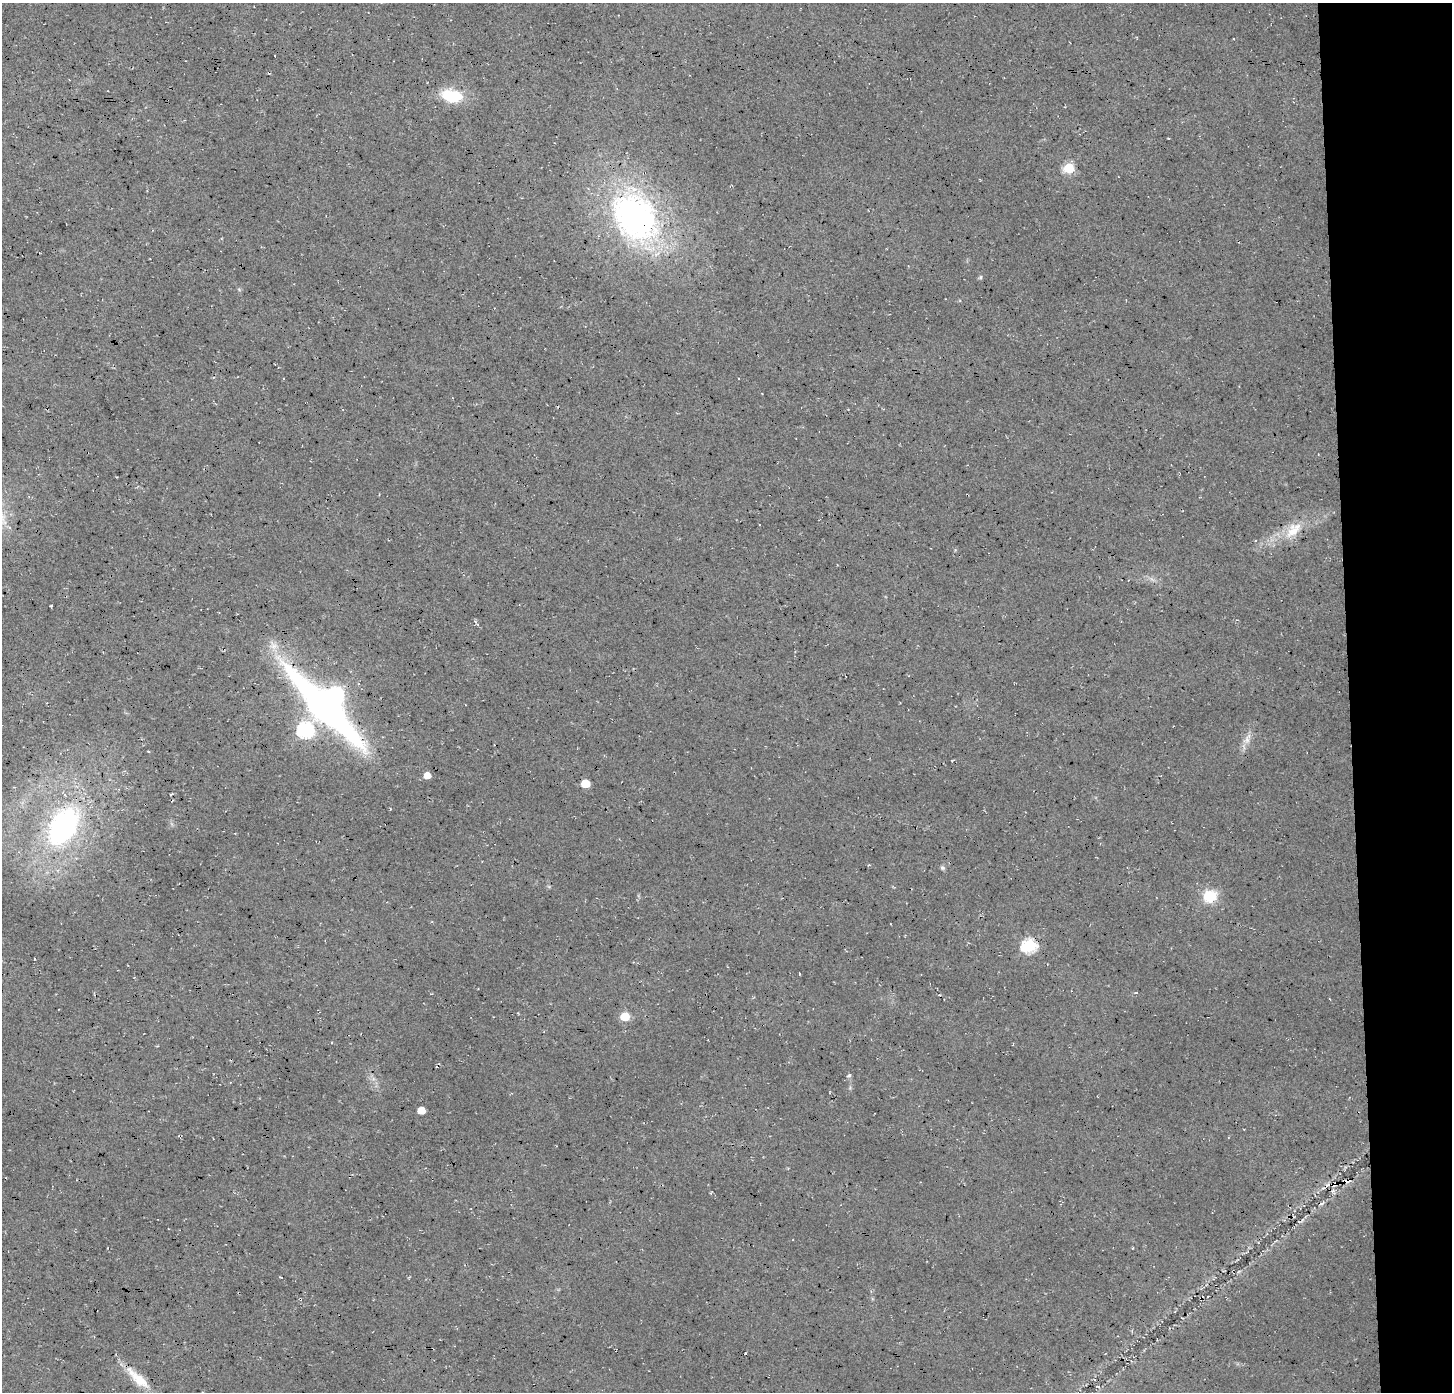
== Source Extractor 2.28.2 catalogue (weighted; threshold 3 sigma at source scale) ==
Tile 6 of 3 x 3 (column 3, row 2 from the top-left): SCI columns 2942-4391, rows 1390-2779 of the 4431 x 4174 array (HDU 1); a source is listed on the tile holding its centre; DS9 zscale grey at full resolution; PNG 1454 x 1394 px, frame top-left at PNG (2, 3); no overlay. Shown black and unused: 7% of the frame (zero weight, under 3 of 4 exposures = <1% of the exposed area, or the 3 px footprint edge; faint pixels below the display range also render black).
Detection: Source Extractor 2.28.2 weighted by HDU 2 'WHT'; one run over the whole footprint, this tile lists its part. Background 0.035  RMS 0.0063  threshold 0.0284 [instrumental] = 3 sigma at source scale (4.5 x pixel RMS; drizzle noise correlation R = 1.50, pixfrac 1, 0.0396/0.0396 arcsec/px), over >= 5 px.
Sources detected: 28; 1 inside a brighter object's white glare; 5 cosmic-ray / hot-pixel residue — not listed; the other 22 listed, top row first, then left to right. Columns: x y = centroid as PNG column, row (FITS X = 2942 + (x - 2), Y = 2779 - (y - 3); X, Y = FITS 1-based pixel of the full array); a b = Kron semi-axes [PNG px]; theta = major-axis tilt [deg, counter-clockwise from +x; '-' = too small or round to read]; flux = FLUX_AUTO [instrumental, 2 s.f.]
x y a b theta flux
275 56 3 2 - 0.58
452 96 27 15 -12 22
1069 168 6 6 - 36
635 217 68 51 -49 190
980 277 6 5 - 0.93
1293 530 28 15 47 15
51 606 3 2 - 0.6
325 707 84 20 -46 290
305 730 7 7 - 130
1247 739 16 9 64 5.3
148 751 4 2 - 0.5
427 775 5 5 - 6.5
585 783 6 5 - 17
63 826 39 25 58 130
942 868 7 5 -21 1.3
1210 896 13 12 - 19
1029 946 7 6 - 100
625 1017 6 5 - 21
849 1075 7 3 30 0.79
421 1110 5 5 - 10
1322 1203 8 3 30 1.2
138 1378 40 11 -43 16
Overlapping masked pixels (flux is a lower limit): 2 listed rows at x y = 325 707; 1029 946